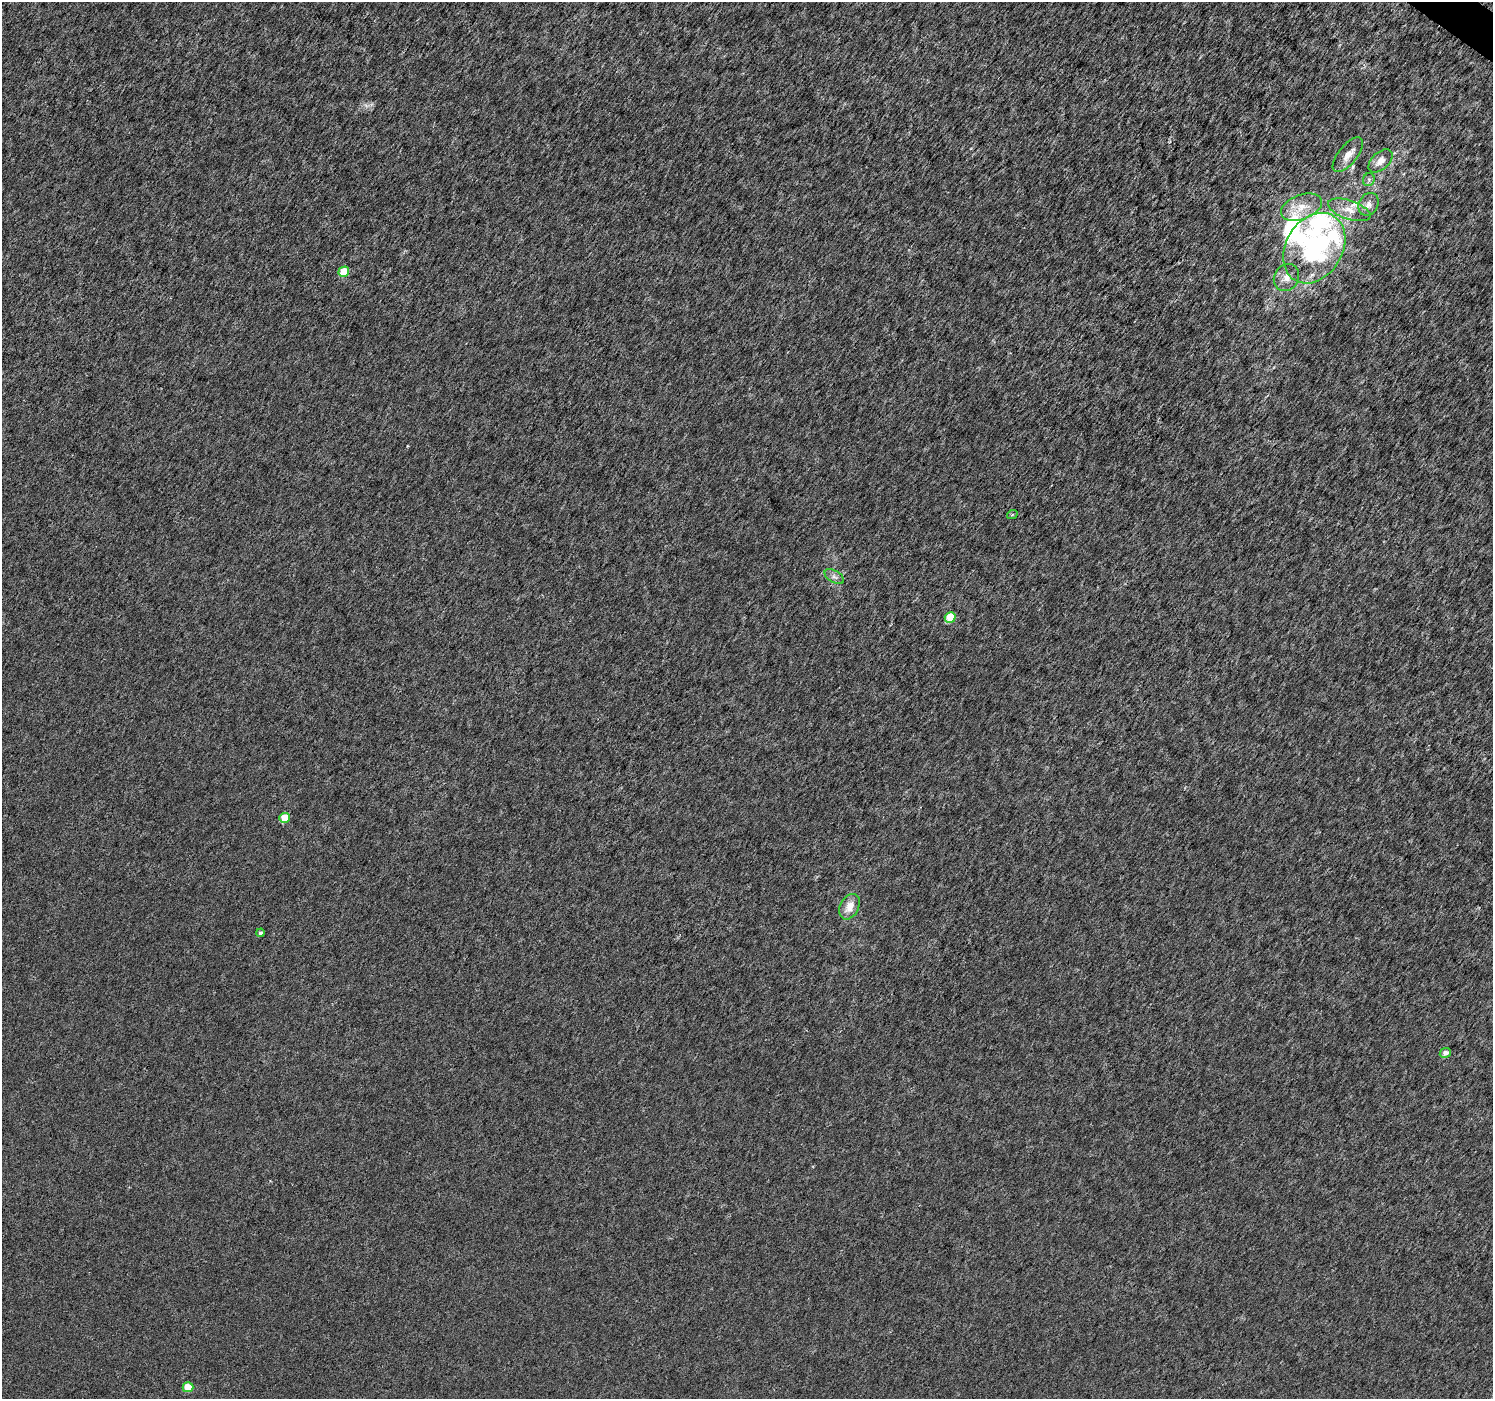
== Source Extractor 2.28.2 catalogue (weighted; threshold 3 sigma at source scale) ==
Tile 10 of 4 x 4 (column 2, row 3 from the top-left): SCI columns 1498-2988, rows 1642-3038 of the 5969 x 6009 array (HDU 1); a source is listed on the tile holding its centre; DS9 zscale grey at full resolution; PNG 1495 x 1401 px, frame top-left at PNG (2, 2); each listed source drawn as its Kron ellipse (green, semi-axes under 4 px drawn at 4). Shown black and unused: <1% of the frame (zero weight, under 3 of 6 exposures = <1% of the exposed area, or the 3 px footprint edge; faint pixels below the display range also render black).
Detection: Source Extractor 2.28.2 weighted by HDU 2 'WHT'; one run over the whole footprint, this tile lists its part. Background 2.44e-04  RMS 0.0019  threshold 0.00763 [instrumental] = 3 sigma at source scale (4.09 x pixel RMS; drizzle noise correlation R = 1.36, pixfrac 0.8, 0.0396/0.0396 arcsec/px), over >= 5 px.
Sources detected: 22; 1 inside a brighter object's white glare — neither listed nor drawn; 4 inside a brighter listed object's ellipse — not listed separately; the other 17 listed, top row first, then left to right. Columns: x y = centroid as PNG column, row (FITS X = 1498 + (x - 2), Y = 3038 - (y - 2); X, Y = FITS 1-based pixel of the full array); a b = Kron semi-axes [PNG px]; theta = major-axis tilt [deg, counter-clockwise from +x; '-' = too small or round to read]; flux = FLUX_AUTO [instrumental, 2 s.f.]
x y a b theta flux
1348 155 21 9 51 1.8
1381 161 14 8 43 1.5
1369 180 6 6 - 0.41
1368 204 12 9 63 1.2
1301 207 21 12 20 3.1
1349 210 22 9 -19 2.2
1314 248 37 28 58 26
344 272 5 5 - 3.9
1286 278 14 12 58 1.7
1012 515 5 3 - 0.18
834 577 11 6 -31 0.7
950 617 5 5 - 5.3
285 818 5 5 - 3.2
849 907 13 9 64 2.1
261 933 4 4 - 0.4
1445 1053 6 5 - 0.92
188 1387 5 5 - 3.9